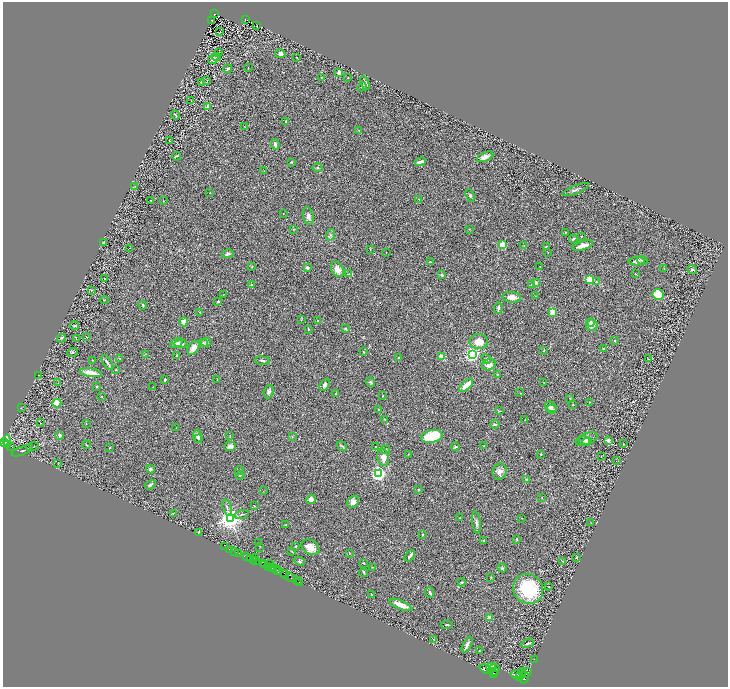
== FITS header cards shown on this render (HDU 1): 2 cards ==
NAXIS1  =                 1451
NAXIS2  =                 1370

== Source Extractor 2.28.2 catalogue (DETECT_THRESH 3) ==
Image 1451 x 1370 px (HDU 1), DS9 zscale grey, zoomed out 1/2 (1 PNG px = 2 x 2 image px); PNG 730 x 689 px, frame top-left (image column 2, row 1370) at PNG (3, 2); each listed source drawn as its Kron ellipse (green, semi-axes under 4 px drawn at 4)
Background 0.498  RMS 0.029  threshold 0.0872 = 3 sigma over >= 5 px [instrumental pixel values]
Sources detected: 320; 50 cannot appear on this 1/2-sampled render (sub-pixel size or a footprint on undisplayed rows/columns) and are neither listed nor drawn; the other 270 listed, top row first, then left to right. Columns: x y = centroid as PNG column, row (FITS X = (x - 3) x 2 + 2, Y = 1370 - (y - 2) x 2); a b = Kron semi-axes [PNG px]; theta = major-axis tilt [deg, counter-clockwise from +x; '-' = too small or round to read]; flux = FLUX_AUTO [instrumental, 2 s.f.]
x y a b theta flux
215 14 2 2 - 49
246 19 3 2 - 33
212 20 3 2 - 3.2
257 26 2 1 - 2
220 31 3 1 - 41
219 53 3 2 - 2.6
280 54 5 4 - 16
217 57 4 4 - 8.6
296 57 2 2 - 2.4
213 59 5 4 - 26
248 68 2 1 - 1.6
228 69 4 3 - 9.1
339 73 4 2 - 37
322 77 3 2 - 3.9
348 78 2 1 - 1.9
207 80 3 2 - 3.2
201 82 2 2 - 4.1
365 83 7 4 -67 18
362 87 5 2 - 5.5
191 101 2 2 - 2
208 106 2 2 - 53
175 115 4 2 - 6.9
286 121 4 3 - 7.4
245 127 3 2 - 2
359 131 3 2 - 2.9
169 140 2 1 - 1.5
275 144 5 3 - 21
176 156 4 2 - 5.4
485 157 9 4 23 30
291 162 3 3 - 6.5
420 162 6 3 21 21
317 167 5 3 - 7
264 171 3 2 - 3.3
135 186 2 1 - 1.6
576 190 14 3 22 15
210 193 2 2 - 1.9
470 195 6 4 -70 10
419 199 3 2 - 2.7
151 200 2 1 - 4.8
163 201 2 1 - 1.8
283 214 2 1 - 1.4
308 216 9 5 -79 22
294 229 3 2 - 3
469 229 3 2 - 2.5
565 233 4 3 - 4.4
331 235 5 3 - 11
581 236 2 2 - 2
573 239 4 3 - 8.8
103 243 3 2 - 7.8
503 244 3 2 - 250
524 246 3 3 - 4.9
583 246 11 3 15 46
546 247 3 2 - 4.8
130 248 2 2 - 1.6
370 249 4 2 - 3.1
548 252 3 2 - 1.7
386 253 2 1 - 1.6
228 254 6 3 14 11
642 260 5 2 - 5.7
637 261 8 4 5 19
430 262 3 2 - 2.3
540 266 2 2 - 5.9
252 267 3 3 - 3.7
307 268 2 2 - 59
664 268 3 2 - 3
337 269 8 5 -54 32
692 269 5 3 - 11
348 274 3 3 - 6.2
635 274 2 2 - 3.1
442 275 3 3 - 9.2
104 279 2 2 - 2.1
589 280 3 3 - 100
536 282 2 2 - 29
596 282 2 2 - 8.9
252 285 3 2 - 6
531 285 3 3 - 6.8
92 290 3 2 - 3.1
223 295 3 1 - 1.9
658 295 6 5 - 120
535 296 3 2 - 2
512 297 9 5 -6 44
104 300 4 2 - 2.8
218 301 2 2 - 11
143 305 4 2 - 6.9
498 308 5 2 - 11
200 312 3 2 - 1.8
553 312 4 4 - 72
301 319 4 2 - 3
317 321 2 2 - 8.1
184 322 4 4 - 45
591 322 4 4 - 14
592 325 6 5 - 27
74 326 4 2 - 6.2
308 329 4 2 - 3.7
346 329 3 2 - 10
86 337 2 2 - 1.9
61 338 4 3 - 6.2
76 339 2 2 - 2
614 341 2 2 - 4.4
206 342 5 3 - 7.2
479 342 9 7 -1 70
177 343 7 4 33 14
203 343 4 3 - 5.6
181 344 6 4 -2 26
193 348 8 5 52 40
603 349 3 2 - 4.5
544 351 3 2 - 4.6
73 352 5 4 - 7.2
364 352 3 2 - 4
145 354 3 2 - 2.3
176 355 3 2 - 4.6
472 355 3 3 - 1900
398 357 2 2 - 5.4
441 357 2 2 - 160
120 358 2 2 - 2.5
486 359 5 3 - 7.4
649 359 3 3 - 4.2
92 360 3 2 - 3.4
262 361 7 3 -5 9
107 362 8 2 -57 13
489 365 7 5 24 31
116 370 2 2 - 4.9
91 373 11 3 -9 54
497 374 2 2 - 9.3
38 375 2 1 - 1.6
217 379 3 1 - 1.7
165 380 3 2 - 8.7
370 382 5 4 - 9.3
544 382 2 2 - 1.9
58 383 2 2 - 1.9
325 385 6 4 54 16
466 385 9 3 44 59
97 386 2 2 - 7.1
153 387 2 1 - 1.9
269 392 7 5 68 14
520 393 3 2 - 2.3
336 394 2 2 - 14
102 396 3 2 - 2.5
383 396 2 2 - 4.1
569 398 3 3 - 4.2
589 402 2 2 - 2.8
57 403 4 3 - 67
573 404 2 2 - 2.2
551 407 6 5 - 15
21 408 2 2 - 1.9
379 409 2 2 - 3.4
552 409 5 3 - 7.3
499 411 4 2 - 3
385 420 4 2 - 4.4
525 420 2 1 - 2.1
40 423 2 1 - 1.4
86 424 2 2 - 2.2
495 424 4 3 - 11
176 428 2 1 - 2.1
59 435 4 3 - 11
197 436 7 4 -81 17
230 436 3 2 - 1.8
292 436 3 2 - 3
432 436 11 6 13 230
199 438 3 3 - 5.2
586 439 11 5 21 32
608 440 4 3 - 12
7 441 6 3 -88 790
584 441 6 4 -16 14
587 441 5 3 - 9.3
4 443 3 2 - 430
8 444 3 2 - 320
623 444 2 2 - 2.8
86 445 4 2 - 4
10 446 3 2 - 190
230 446 6 5 - 30
342 446 5 3 - 7.4
484 446 2 2 - 1.8
32 447 6 2 12 7.3
376 447 2 1 - 1.5
456 447 4 3 - 7.2
110 448 2 2 - 2
386 449 5 3 - 5
22 451 11 3 21 14
408 454 2 2 - 2.5
541 454 2 2 - 3.3
601 456 2 1 - 1.6
383 457 9 5 -77 45
616 461 2 1 - 1.5
58 463 3 2 - 2
150 469 4 4 - 10
239 470 5 2 - 6.3
500 472 8 7 - 25
379 474 3 3 - 1800
240 475 4 3 - 7.2
527 480 3 3 - 8.1
150 485 6 3 30 10
418 490 2 2 - 11
263 491 3 2 - 1.8
542 497 2 2 - 1.7
311 499 5 4 - 32
353 502 7 5 43 31
254 506 2 2 - 3.3
227 507 8 3 -72 10
173 513 3 3 - 3.7
242 514 7 2 16 6.3
231 518 4 4 - 4500
459 518 2 2 - 2.2
522 518 2 2 - 2.8
591 522 2 1 - 1.7
476 523 11 4 -82 16
285 525 2 2 - 5.3
198 532 4 3 - 4
423 535 2 2 - 4.8
517 539 3 3 - 5.5
484 540 4 3 - 6
259 543 3 2 - 2
225 547 3 1 - 11
260 547 2 1 - 1.9
295 547 2 2 - 3.2
310 547 9 7 -33 46
230 549 2 1 - 21
235 551 2 1 - 10
292 551 4 2 - 3.3
239 553 2 2 - 240
349 553 3 1 - 1.9
410 556 6 2 53 13
246 557 3 2 - 71
251 558 3 1 - 65
255 558 2 1 - 140
577 558 4 3 - 5.4
253 560 2 1 - 34
255 560 2 1 - 100
299 561 6 4 -25 11
563 561 3 2 - 4.4
264 563 4 2 - 500
363 563 3 3 - 5.2
270 564 4 2 - 250
265 565 2 1 - 170
372 567 3 2 - 2.3
269 568 2 1 - 200
272 568 3 2 - 380
502 568 5 3 - 5.3
276 569 3 1 - 430
277 571 2 2 - 180
279 571 3 2 - 370
364 572 4 2 - 5
285 574 4 2 - 500
290 577 6 2 -37 530
491 577 3 2 - 3.2
298 581 2 1 - 24
299 582 2 1 - 27
462 582 4 2 - 5.3
549 587 3 2 - 2.4
528 589 15 14 - 340
430 592 5 2 - 7.8
372 595 3 2 - 2.3
401 605 12 4 -22 53
489 617 2 2 - 57
447 625 6 3 3 7
433 639 3 2 - 1.9
528 643 6 2 19 11
467 645 8 4 61 17
479 650 2 1 - 3
534 659 2 1 - 8.3
491 667 5 2 - 2500
494 668 5 3 - 2800
486 669 7 4 -23 7900
494 671 3 2 - 1500
521 673 5 2 - 2100
526 673 6 4 25 3300
493 674 3 2 - 1400
517 675 6 4 -14 5900
519 677 3 2 - 1700
524 678 6 3 77 3100
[50 sub-pixel or undisplayed-footprint detections neither listed nor drawn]